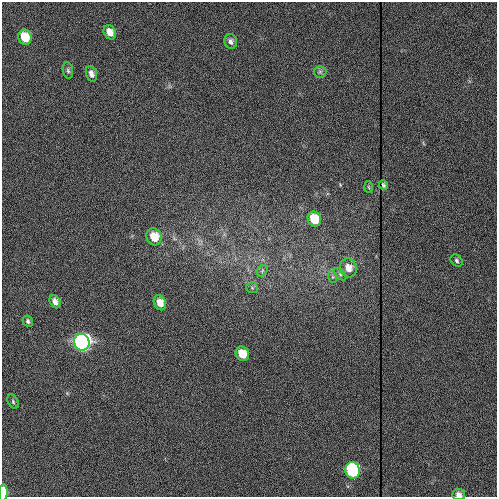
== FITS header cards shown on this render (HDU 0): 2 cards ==
NAXIS1  =                  495
NAXIS2  =                  495

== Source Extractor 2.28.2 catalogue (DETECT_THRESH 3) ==
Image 495 x 495 px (HDU 0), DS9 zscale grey, 1 PNG px = 1 image px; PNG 499 x 499 px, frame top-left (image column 1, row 495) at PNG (2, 2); each listed source drawn as its Kron ellipse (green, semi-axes under 4 px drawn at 4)
Background 382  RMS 8.3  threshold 24.8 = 3 sigma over >= 5 px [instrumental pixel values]
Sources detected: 25; all 25 listed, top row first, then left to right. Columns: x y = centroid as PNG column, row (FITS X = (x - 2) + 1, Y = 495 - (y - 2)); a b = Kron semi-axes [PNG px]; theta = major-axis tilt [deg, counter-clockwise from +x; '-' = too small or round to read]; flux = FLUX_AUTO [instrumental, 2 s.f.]
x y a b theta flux
110 32 7 6 - 5100
25 37 8 6 -71 15000
231 41 7 6 - 2100
68 70 8 5 -81 1200
320 72 6 6 - 1300
91 74 8 5 -71 2900
383 185 5 3 - 15
369 187 6 4 -87 670
314 219 7 6 - 18000
154 237 9 7 -71 11000
457 261 7 5 -49 1200
348 268 9 8 - 6100
262 271 6 4 47 1000
340 274 7 4 -46 1100
333 277 6 4 -72 780
252 288 6 5 - 930
55 302 7 5 -61 3000
160 303 8 6 -66 6200
28 321 6 4 -61 1300
82 342 8 7 - 550000
242 354 7 6 - 11000
13 402 8 5 -65 950
353 470 8 7 - 95000
3 493 8 4 85 12000
459 494 6 5 - 2600
At the frame edge (FLAGS 8, measured only in part): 2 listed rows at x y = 3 493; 459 494